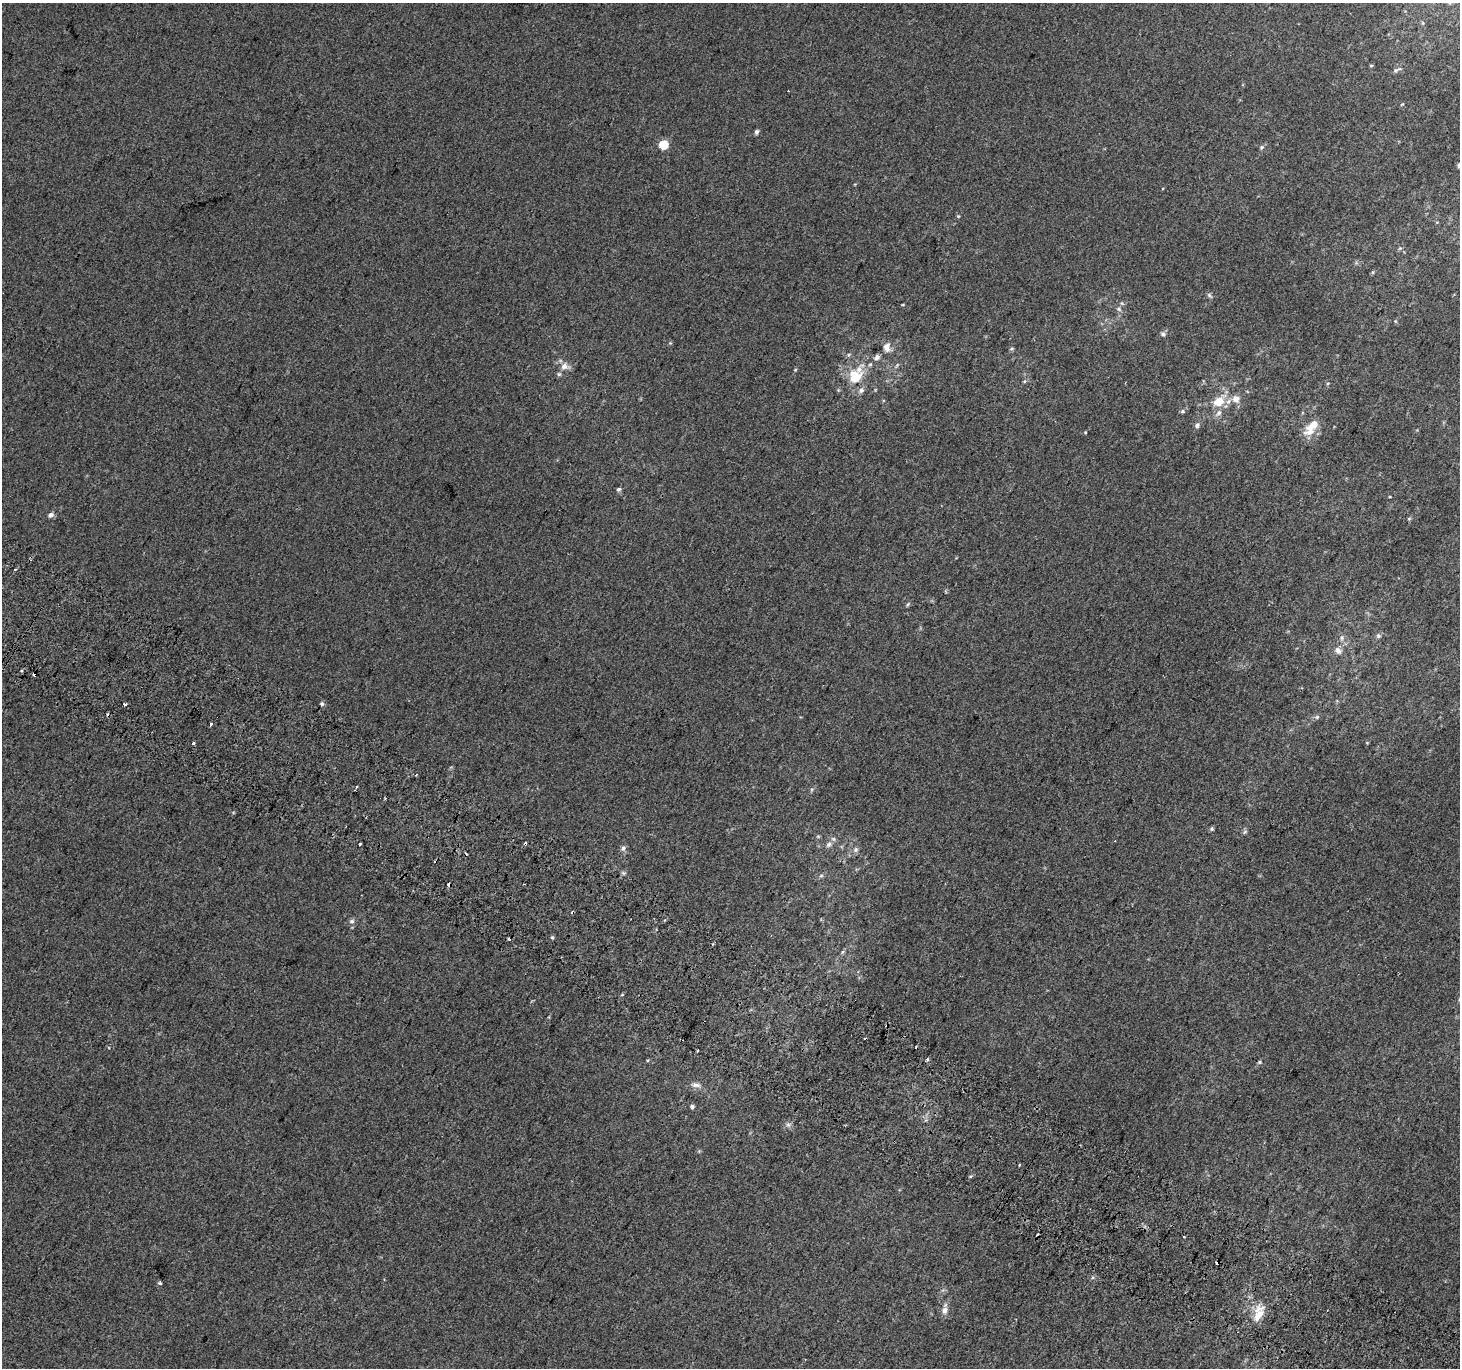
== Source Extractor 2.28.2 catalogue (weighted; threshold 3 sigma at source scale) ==
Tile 6 of 4 x 4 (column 2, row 2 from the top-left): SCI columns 1489-2946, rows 3031-4396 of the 5888 x 5996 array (HDU 1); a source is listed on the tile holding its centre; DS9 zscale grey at full resolution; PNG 1462 x 1370 px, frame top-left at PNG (2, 3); no overlay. Shown black and unused: <1% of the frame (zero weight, under 2 of 3 exposures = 2% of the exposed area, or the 3 px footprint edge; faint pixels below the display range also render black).
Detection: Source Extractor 2.28.2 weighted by HDU 2 'WHT'; one run over the whole footprint, this tile lists its part. Background 2.98e-04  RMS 0.0073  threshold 0.0327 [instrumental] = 3 sigma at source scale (4.5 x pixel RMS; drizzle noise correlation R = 1.50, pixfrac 1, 0.0396/0.0396 arcsec/px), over >= 5 px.
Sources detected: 81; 11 cosmic-ray / hot-pixel residue — not listed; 4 inside a brighter listed object's ellipse — not listed separately; the other 66 listed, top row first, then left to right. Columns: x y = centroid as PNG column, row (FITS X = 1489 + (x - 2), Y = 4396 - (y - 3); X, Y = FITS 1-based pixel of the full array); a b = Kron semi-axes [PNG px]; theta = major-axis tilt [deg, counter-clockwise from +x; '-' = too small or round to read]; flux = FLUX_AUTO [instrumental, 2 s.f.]
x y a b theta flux
1423 23 6 3 -71 0.87
1371 65 5 3 - 0.77
1397 70 16 4 19 2.1
1402 104 5 3 - 0.62
757 132 6 5 - 1.8
663 144 6 6 - 20
1262 147 7 5 48 1.3
958 216 5 4 - 0.72
1400 248 6 4 18 0.96
1209 295 9 5 -43 1.5
903 305 4 3 - 0.58
1119 309 7 5 -24 1.6
1395 321 5 4 - 0.76
1163 334 8 6 -20 1.8
887 347 12 9 -80 5.2
1011 349 6 3 19 0.83
849 354 5 3 - 1
877 357 7 6 - 2.6
897 365 7 4 46 1.2
565 366 13 9 -14 5.3
795 370 5 3 - 0.62
559 374 6 5 - 1.3
855 377 28 19 56 23
1236 399 10 9 - 4.8
1218 402 9 7 30 12
1182 411 6 5 - 1.3
1219 413 10 7 53 3.2
1197 425 7 6 - 1.9
1310 427 26 10 39 11
618 489 6 5 - 1.4
51 515 7 6 - 2.6
1409 519 6 3 20 0.81
15 569 3 2 - 0.74
908 604 7 4 54 0.99
1378 636 6 6 - 1.7
1342 638 7 5 72 1.9
1338 650 10 7 -53 3.8
125 704 4 3 - 2.2
322 704 5 4 - 1.4
1317 717 7 5 21 1.5
193 743 3 3 - 3.3
416 775 3 3 - 1
1212 829 6 5 - 1.1
1245 832 7 5 45 1.3
360 844 3 3 - 5.2
829 844 9 6 34 2.5
623 848 8 6 72 2.2
856 850 7 7 - 2.1
624 873 6 4 -17 1.2
821 876 6 4 19 1.2
449 885 4 3 - 5.2
352 921 7 6 - 2
552 937 5 4 - 0.94
509 939 4 2 - 1
842 952 7 4 70 1.1
698 1050 3 3 - 1.5
928 1059 4 3 - 5.7
1259 1062 5 4 - 1
696 1085 13 6 -5 3.3
692 1107 5 5 - 1.5
788 1125 8 7 - 2.2
1019 1165 3 3 - 1.6
1184 1237 3 3 - 2.6
160 1283 4 4 - 1.6
945 1310 11 7 78 3.7
1259 1315 22 10 56 11
Overlapping masked pixels (flux is a lower limit): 1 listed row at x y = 449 885